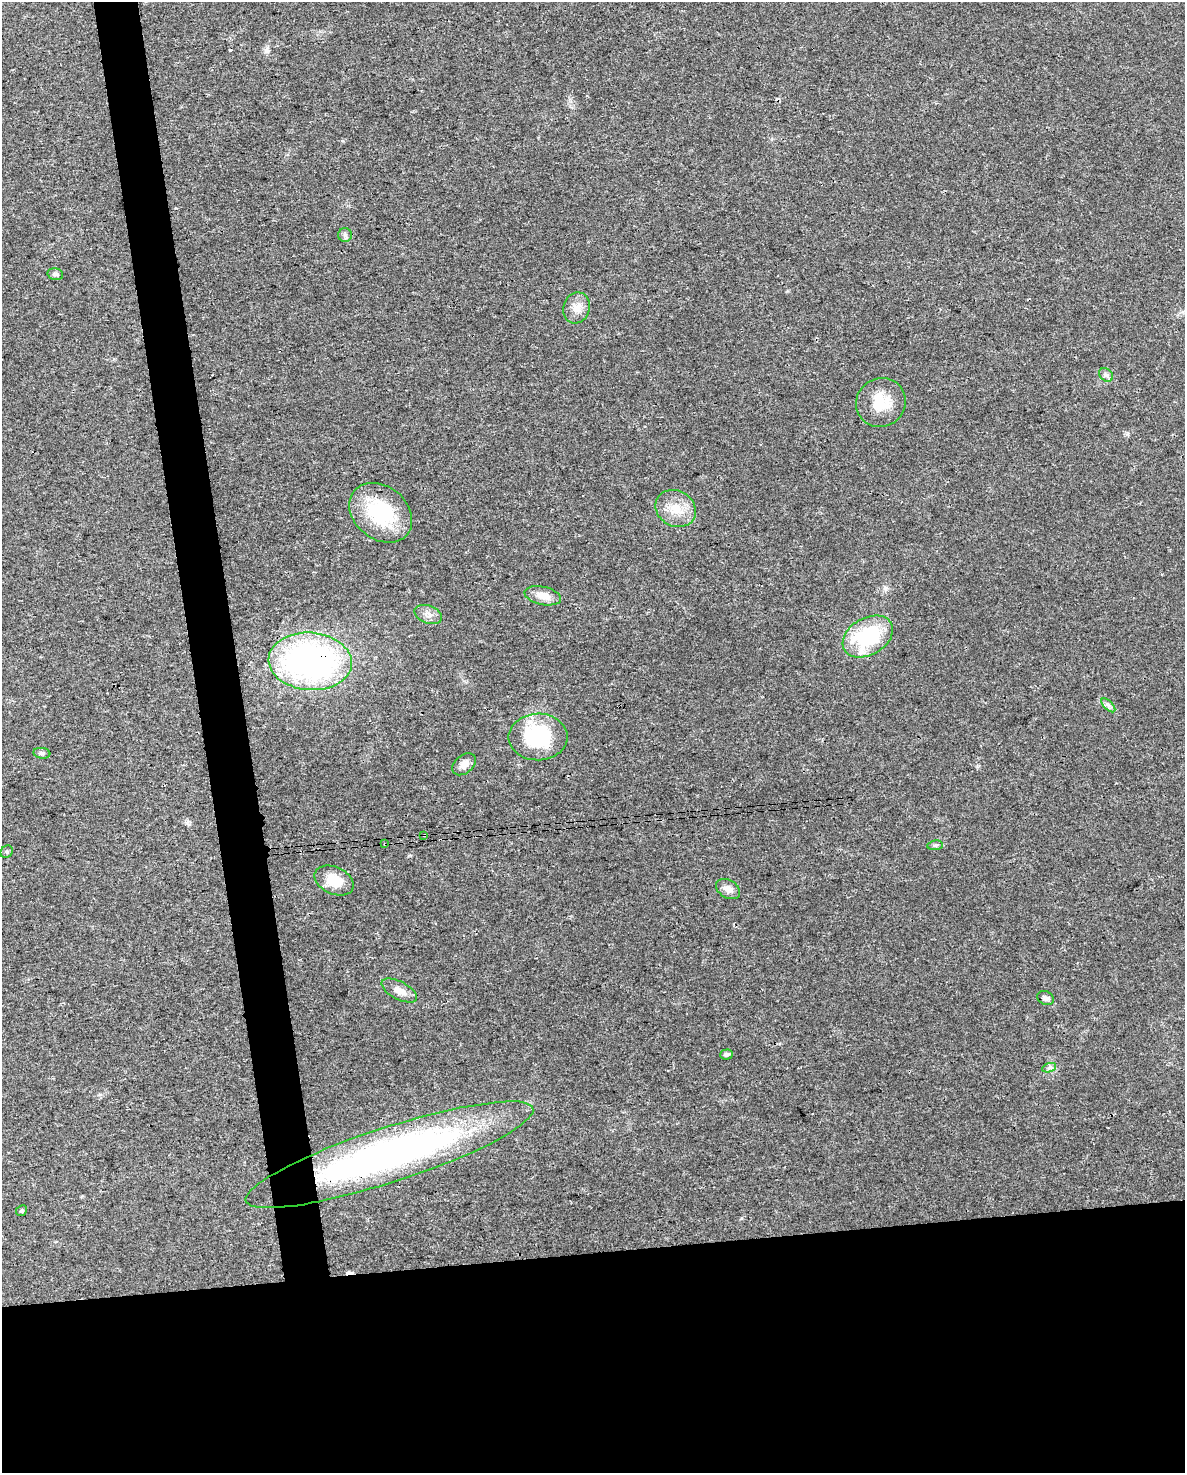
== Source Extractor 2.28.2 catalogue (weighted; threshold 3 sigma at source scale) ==
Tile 11 of 4 x 3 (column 3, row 3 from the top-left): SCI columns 2369-3551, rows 21-1491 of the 4736 x 4497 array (HDU 1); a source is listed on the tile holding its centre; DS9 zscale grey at full resolution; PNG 1187 x 1475 px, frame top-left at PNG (2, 2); each listed source drawn as its Kron ellipse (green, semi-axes under 4 px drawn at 4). Shown black and unused: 18% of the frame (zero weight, under 3 of 4 exposures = <1% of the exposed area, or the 3 px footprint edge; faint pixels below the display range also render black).
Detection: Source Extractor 2.28.2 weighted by HDU 2 'WHT'; one run over the whole footprint, this tile lists its part. Background 0.0232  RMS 0.003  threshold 0.0136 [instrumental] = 3 sigma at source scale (4.5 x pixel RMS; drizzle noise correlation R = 1.50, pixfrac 1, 0.0396/0.0396 arcsec/px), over >= 5 px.
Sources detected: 31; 4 cosmic-ray / hot-pixel residue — neither listed nor drawn; the other 27 listed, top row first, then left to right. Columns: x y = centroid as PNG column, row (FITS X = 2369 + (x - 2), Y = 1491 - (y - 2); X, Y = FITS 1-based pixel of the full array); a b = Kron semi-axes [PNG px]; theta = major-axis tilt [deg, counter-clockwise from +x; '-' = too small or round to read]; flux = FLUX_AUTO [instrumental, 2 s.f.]
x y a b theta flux
345 235 7 7 - 0.82
55 274 8 6 -14 0.73
577 308 16 13 72 3.2
1106 375 7 6 - 0.82
881 402 25 24 - 8.9
676 509 21 17 -30 6.5
381 513 34 26 -39 22
543 596 18 9 -12 3.4
428 614 14 8 -21 1.9
868 636 27 18 30 26
310 661 42 29 -4 100
1108 705 9 4 -45 0.86
538 737 29 23 1 23
42 753 8 5 -7 0.67
464 764 13 9 40 2.1
424 835 3 3 - 0.84
385 844 2 2 - 0.32
935 845 7 5 8 0.57
7 852 7 5 44 0.58
334 881 20 13 -24 6.9
728 889 13 9 -30 2.1
399 990 19 9 -28 2.9
1046 998 9 6 -27 0.99
727 1054 6 5 - 0.91
1049 1068 7 4 20 0.74
389 1155 151 27 18 140
21 1211 6 5 - 0.55
Overlapping masked pixels (flux is a lower limit): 4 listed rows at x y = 310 661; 424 835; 385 844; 389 1155
Unlisted compact peaks at least as high as the median listed source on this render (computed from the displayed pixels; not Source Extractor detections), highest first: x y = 1127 434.